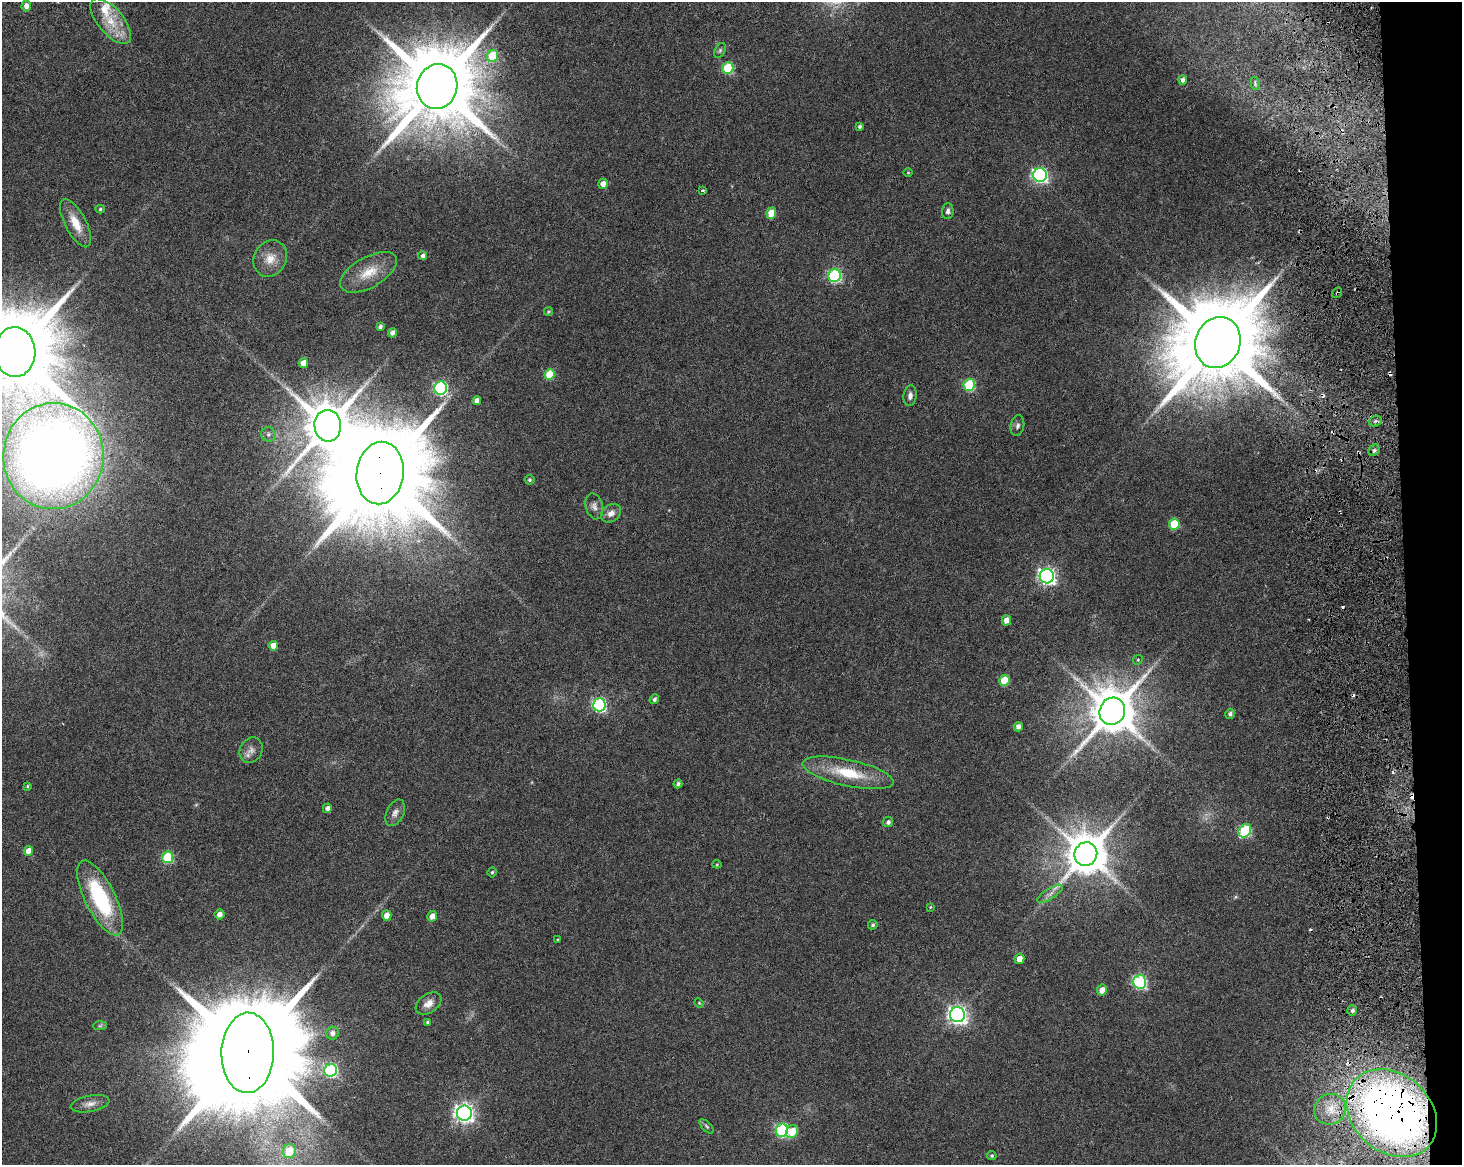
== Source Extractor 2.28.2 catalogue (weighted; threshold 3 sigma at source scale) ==
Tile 9 of 3 x 4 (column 3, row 3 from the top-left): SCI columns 2999-4458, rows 1323-2485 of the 4717 x 4901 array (HDU 1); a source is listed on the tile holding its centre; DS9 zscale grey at full resolution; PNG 1464 x 1167 px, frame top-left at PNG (2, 2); each listed source drawn as its Kron ellipse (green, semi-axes under 4 px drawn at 4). Shown black and unused: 4% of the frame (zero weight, under 3 of 6 exposures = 11% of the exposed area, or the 3 px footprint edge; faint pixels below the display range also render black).
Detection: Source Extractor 2.28.2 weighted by HDU 2 'WHT'; one run over the whole footprint, this tile lists its part. Background 0.0622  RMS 0.0032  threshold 0.0131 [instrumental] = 3 sigma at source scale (4.09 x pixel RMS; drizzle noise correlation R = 1.36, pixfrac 0.8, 0.0396/0.0396 arcsec/px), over >= 5 px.
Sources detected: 111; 1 too faint to see at this stretch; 12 cosmic-ray / hot-pixel residue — neither listed nor drawn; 2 inside a brighter listed object's ellipse — not listed separately; the other 96 listed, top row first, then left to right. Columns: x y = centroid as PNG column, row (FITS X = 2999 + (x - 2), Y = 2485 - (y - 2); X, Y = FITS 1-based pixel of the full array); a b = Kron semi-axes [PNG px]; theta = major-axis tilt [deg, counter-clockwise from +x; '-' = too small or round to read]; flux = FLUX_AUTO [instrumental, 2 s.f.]
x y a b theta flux
26 6 5 4 - 1.6
111 21 27 12 -50 7.4
720 50 8 5 63 0.57
493 56 6 5 - 12
728 68 6 5 - 21
1183 80 4 4 - 0.98
1255 83 6 4 -80 0.53
437 86 23 20 76 4200
860 127 4 3 - 0.7
908 172 4 3 - 0.22
1040 175 7 7 - 73
603 184 5 4 - 2
703 190 3 3 - 0.58
100 209 4 4 - 0.49
948 211 8 6 85 0.88
771 213 6 5 - 5
76 223 26 10 -62 5.7
423 256 4 4 - 0.94
270 258 19 16 60 4.5
369 272 31 15 29 7.2
835 276 6 6 - 40
1337 293 6 3 53 0.37
548 312 4 4 - 0.43
380 327 4 4 - 0.76
392 333 4 4 - 1.4
1218 342 26 22 68 5300
15 352 25 20 -88 5400
303 363 5 4 - 3.3
550 375 5 5 - 11
969 385 6 5 - 21
441 388 6 6 - 45
910 396 10 6 83 1.3
477 401 4 4 - 1.8
1375 421 7 5 21 0.65
328 426 16 13 -85 1500
1017 426 10 6 77 1
268 434 7 7 - 0.99
1374 450 6 5 - 0.65
53 456 53 50 86 350
380 473 31 23 83 7800
530 480 5 5 - 0.51
594 506 13 8 -73 1.5
611 513 11 8 36 2.2
1174 524 6 5 - 11
1047 576 7 7 - 100
1006 620 5 4 - 2.2
273 646 5 4 - 2.8
1138 660 5 4 - 0.34
1004 680 5 5 - 8.6
654 699 5 4 - 0.75
599 705 6 6 - 48
1112 711 14 12 65 1400
1230 714 5 4 - 0.9
1018 727 4 4 - 1.3
251 750 13 11 61 1.9
848 773 46 13 -12 13
678 784 4 4 - 0.79
27 786 4 3 - 0.33
327 808 5 4 - 1.1
395 813 14 8 64 1.6
888 822 5 5 - 0.86
1245 831 7 5 53 22
28 851 5 4 - 2.7
1086 854 12 11 - 1100
168 857 6 5 - 21
717 864 4 4 - 0.3
492 872 5 4 - 0.44
1050 894 14 5 32 1.5
100 898 41 15 -63 26
930 907 4 4 - 0.28
219 914 5 5 - 1.8
387 915 5 4 - 2.7
432 916 5 5 - 2.3
873 925 5 4 - 0.63
558 940 4 3 - 0.26
1019 959 5 5 - 2.4
1140 982 7 6 - 47
1102 990 5 5 - 2.5
428 1003 14 9 35 2.4
699 1003 5 4 - 0.31
1352 1011 5 5 - 0.79
957 1015 7 7 - 140
428 1022 4 3 - 0.5
100 1026 7 4 2 0.48
332 1033 6 6 - 1.5
248 1053 40 26 89 12000
331 1070 6 6 - 43
90 1104 20 8 11 2.2
1330 1109 16 15 - 6.1
464 1113 7 7 - 150
1392 1113 50 39 -42 220
707 1126 9 4 -45 0.55
782 1130 6 6 - 38
792 1132 7 5 55 5.7
289 1151 7 6 - 10
992 1156 5 4 - 0.43
Overlapping masked pixels (flux is a lower limit): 4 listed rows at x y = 1337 293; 380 473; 248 1053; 1392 1113
Isophote crosses this tile's border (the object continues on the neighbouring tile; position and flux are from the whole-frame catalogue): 2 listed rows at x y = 15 352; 53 456